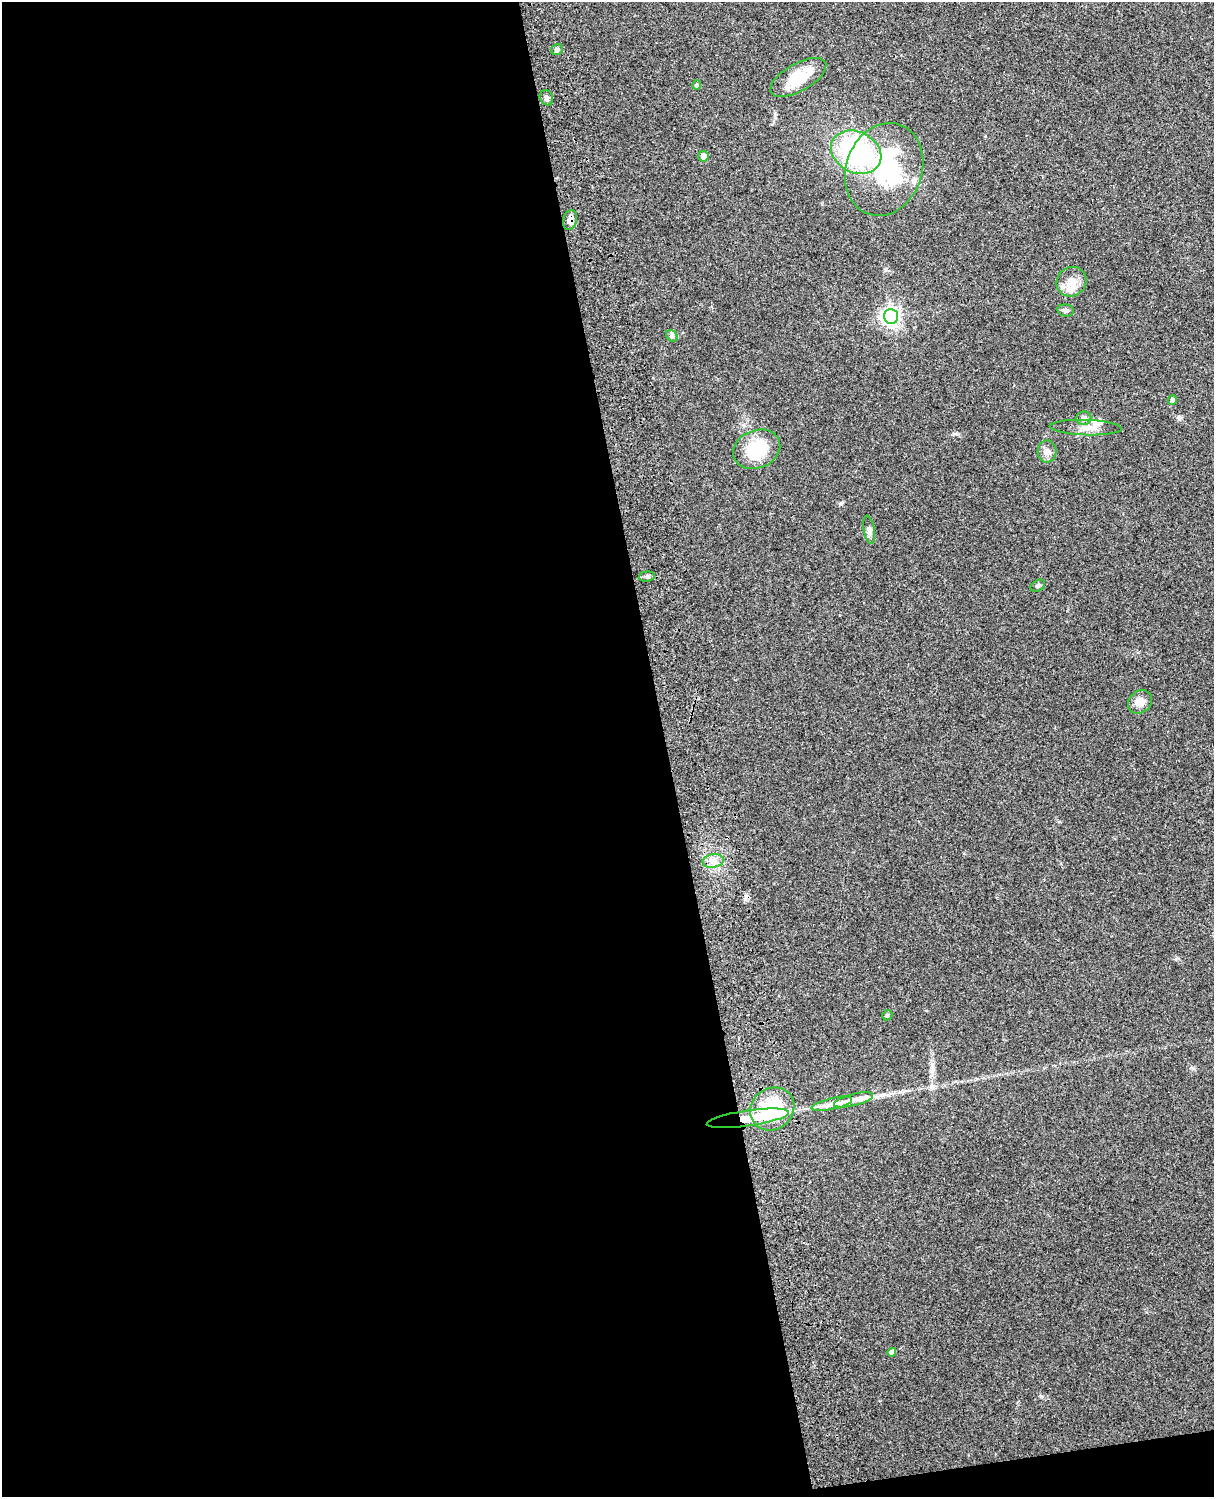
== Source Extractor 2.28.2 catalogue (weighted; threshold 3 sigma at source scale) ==
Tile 9 of 4 x 3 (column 1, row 3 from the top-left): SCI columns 119-1330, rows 165-1659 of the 5087 x 4927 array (HDU 1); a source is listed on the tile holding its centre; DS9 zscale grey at full resolution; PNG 1216 x 1499 px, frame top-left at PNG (2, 2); each listed source drawn as its Kron ellipse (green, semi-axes under 4 px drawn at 4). Shown black and unused: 56% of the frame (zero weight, under 3 of 4 exposures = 6% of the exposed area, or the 3 px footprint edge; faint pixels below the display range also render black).
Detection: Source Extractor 2.28.2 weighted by HDU 2 'WHT'; one run over the whole footprint, this tile lists its part. Background 0.209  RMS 0.0082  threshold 0.0369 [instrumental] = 3 sigma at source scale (4.5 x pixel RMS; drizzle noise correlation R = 1.50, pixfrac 1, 0.05/0.05 arcsec/px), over >= 5 px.
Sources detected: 36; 1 inside a brighter object's white glare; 1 cosmic-ray / hot-pixel residue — neither listed nor drawn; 6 inside a brighter listed object's ellipse — not listed separately; the other 28 listed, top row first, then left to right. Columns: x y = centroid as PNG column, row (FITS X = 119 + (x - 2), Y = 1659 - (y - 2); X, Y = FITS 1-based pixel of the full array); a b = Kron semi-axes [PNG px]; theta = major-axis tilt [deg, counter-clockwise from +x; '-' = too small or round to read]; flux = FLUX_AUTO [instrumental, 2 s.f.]
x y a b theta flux
557 49 6 5 - 2.3
798 77 31 14 29 27
697 85 4 4 - 0.94
546 98 8 6 -60 2.3
856 152 26 20 -26 120
703 156 5 5 - 5.4
884 169 47 38 69 85
570 220 10 7 74 4.6
1072 282 15 14 - 10
1066 310 8 6 -11 2.5
891 316 7 7 - 330
672 336 6 5 - 1.8
1172 400 5 4 - 1.9
1084 418 7 7 - 3.2
1086 428 36 7 -2 9
757 449 24 19 22 32
1047 452 11 9 87 4.4
869 530 14 5 -80 3.1
647 576 8 5 6 1.8
1038 586 8 5 31 1.7
1140 702 13 10 42 7.2
713 861 11 7 10 5
887 1015 5 4 - 1.1
853 1100 20 6 14 8
832 1104 21 5 13 6.7
772 1109 23 20 39 55
748 1118 41 8 8 21
892 1352 4 4 - 3.4
Overlapping masked pixels (flux is a lower limit): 2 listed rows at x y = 570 220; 748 1118
Unlisted compact peaks at least as high as the median listed source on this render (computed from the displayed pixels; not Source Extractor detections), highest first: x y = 1179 418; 840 504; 1041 1396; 954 434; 1176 959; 885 270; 1193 1068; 1059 822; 931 1071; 932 1086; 985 136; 822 204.